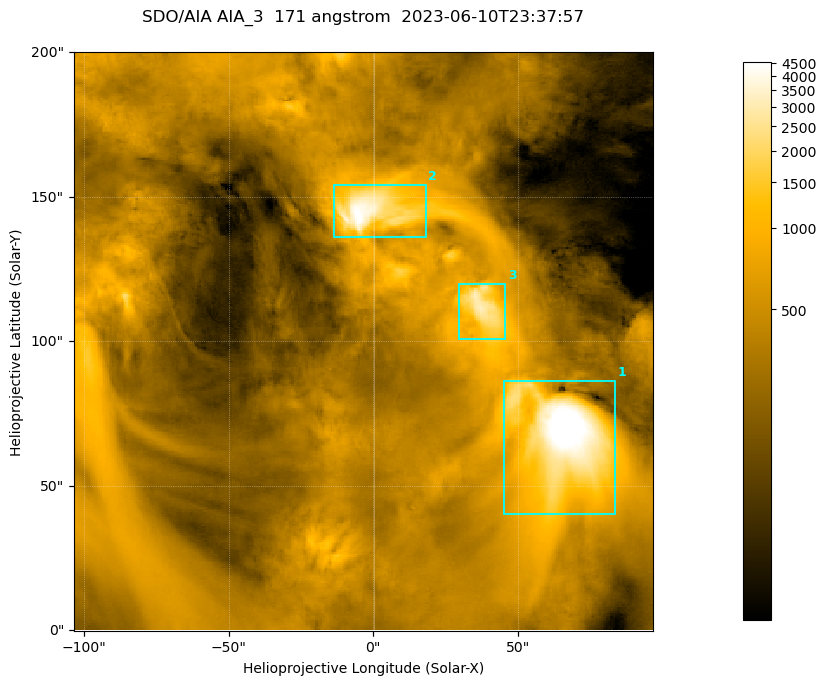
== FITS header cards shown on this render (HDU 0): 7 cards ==
TELESCOP= 'SDO/AIA '
INSTRUME= 'AIA_3   '
WAVELNTH=                  171
WAVEUNIT= 'angstrom'
DATE-OBS= '2023-06-10T23:37:57.351'
CTYPE1  = 'HPLN-TAN'
CTYPE2  = 'HPLT-TAN'

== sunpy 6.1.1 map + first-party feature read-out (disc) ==
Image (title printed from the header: SDO/AIA AIA_3  171 angstrom  2023-06-10T23:37:57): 334 x 334 px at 0.599 arcsec/px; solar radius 945 arcsec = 1577 px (partial field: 1.4% of the solar disc is inside the frame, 100% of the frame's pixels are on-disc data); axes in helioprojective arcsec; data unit not stated in the header (colour bar unlabelled)
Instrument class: DISC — disc imager (sunpy class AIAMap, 171 A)
Bright regions (active regions / flare kernels): reference = the on-disc median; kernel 3 px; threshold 5 sigma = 1098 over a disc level ~352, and >= 1.15x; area >= 111 px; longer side >= 4 px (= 2.4 arcsec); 3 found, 3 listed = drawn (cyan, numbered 1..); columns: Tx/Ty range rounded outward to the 2 arcsec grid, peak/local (2 s.f.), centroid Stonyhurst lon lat
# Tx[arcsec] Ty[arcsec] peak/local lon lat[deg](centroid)
1 44..84 40..86 18 +4 +4
2 -14..18 136..154 13 +0 +9
3 28..46 100..120 8.9 +2 +7